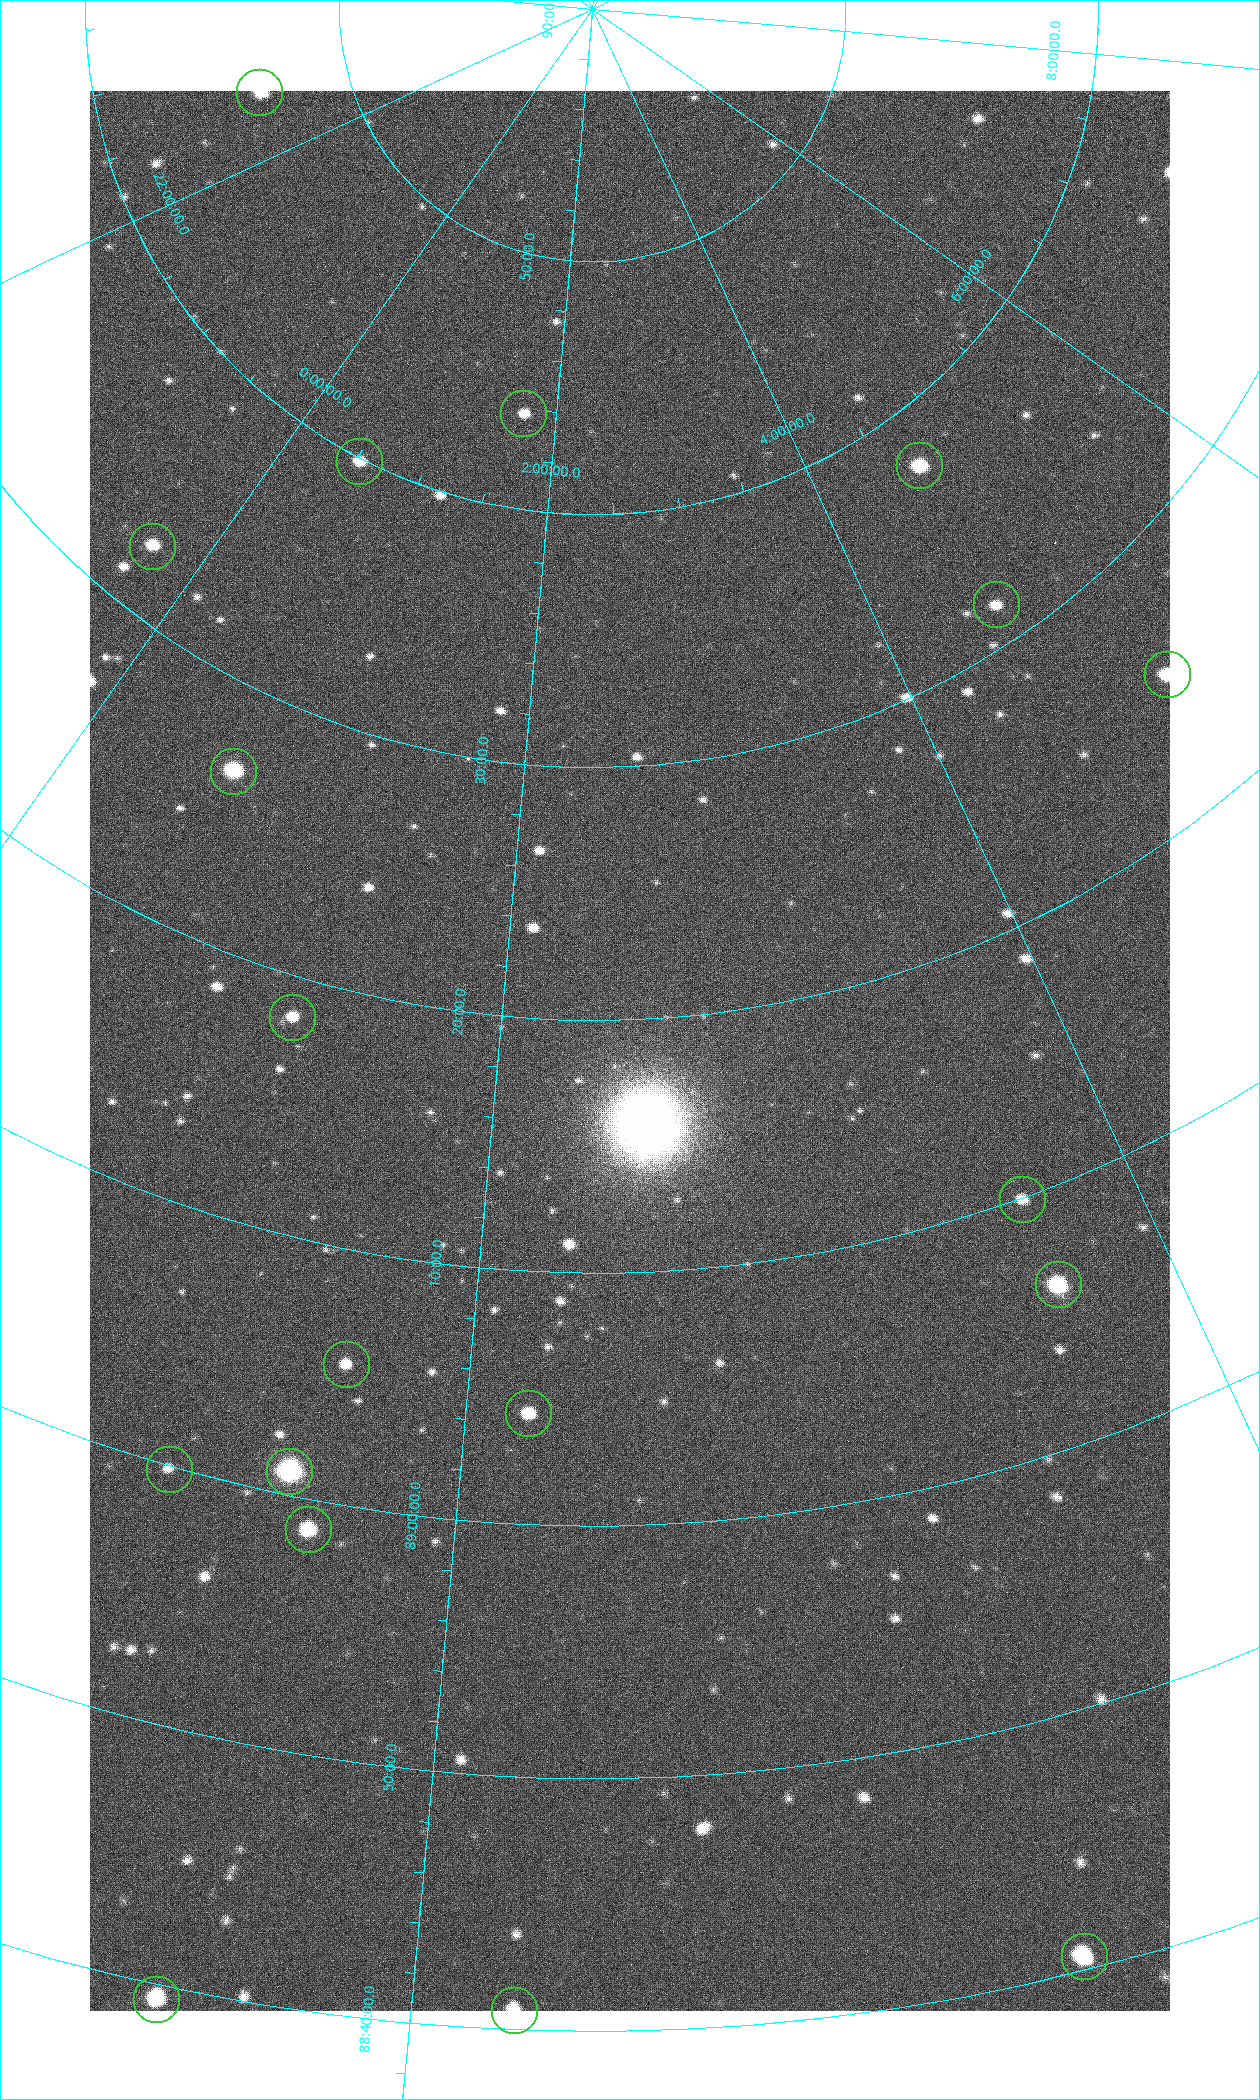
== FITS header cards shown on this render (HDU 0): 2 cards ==
NAXIS1  =                 1080 / length of data axis 1
NAXIS2  =                 1920 / length of data axis 2

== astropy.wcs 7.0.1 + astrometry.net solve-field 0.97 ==
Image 1080 x 1920 px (HDU 0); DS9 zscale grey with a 90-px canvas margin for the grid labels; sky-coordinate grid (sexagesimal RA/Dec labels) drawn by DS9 from the SOLVED WCS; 19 Tycho-2 reference stars matched to detected sources circled (green)
Header WCS: none
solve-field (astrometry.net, Tycho-2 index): SOLVED blind (the file carries no WCS)
Solved WCS: RA---TAN-SIP/DEC--TAN-SIP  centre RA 02:28:46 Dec +89:19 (37.19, +89.31 deg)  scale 2.37 arcsec/px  FOV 42.7' x 75.9'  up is +2 deg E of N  parity flipped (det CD > 0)
(file carries no celestial WCS; the grid is the blind solution)
Tycho-2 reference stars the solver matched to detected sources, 19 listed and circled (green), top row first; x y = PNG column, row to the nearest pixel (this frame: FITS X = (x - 90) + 1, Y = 1920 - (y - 91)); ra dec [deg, ICRS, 3 dp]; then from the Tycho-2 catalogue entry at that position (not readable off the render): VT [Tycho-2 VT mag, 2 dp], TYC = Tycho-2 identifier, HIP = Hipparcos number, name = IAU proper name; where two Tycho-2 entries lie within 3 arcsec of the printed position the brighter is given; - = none
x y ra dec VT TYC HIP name
259 92 319.196 +89.774 9.69 4661-2-1 - -
523 413 25.399 +89.729 11.04 4627-64-1 - -
359 461 7.906 +89.665 10.51 4627-6-1 - -
919 465 70.692 +89.630 9.34 4629-37-1 - -
152 546 355.808 +89.543 10.14 4662-135-1 - -
996 604 69.250 +89.526 11.02 4629-45-1 - -
1167 674 75.971 +89.421 9.41 4629-33-1 - -
233 771 9.931 +89.444 8.22 4627-49-1 3128 -
292 1017 18.559 +89.307 10.52 4627-75-1 - -
1022 1199 55.017 +89.166 11.19 4628-70-1 - -
1058 1284 55.225 +89.105 8.15 4628-68-1 17195 -
346 1364 24.867 +89.092 10.76 4627-125-1 - -
528 1413 32.549 +89.073 9.84 4628-149-1 - -
169 1469 19.000 +88.998 11.53 4627-46-1 - -
289 1471 23.461 +89.016 6.47 4627-259-1 7283 -
308 1529 24.587 +88.980 9.00 4627-86-1 - -
1084 1956 49.382 +88.676 8.64 4628-25-1 - -
156 1999 22.838 +88.657 9.18 4627-37-1 - -
514 2010 32.945 +88.680 10.72 4628-99-1 - -